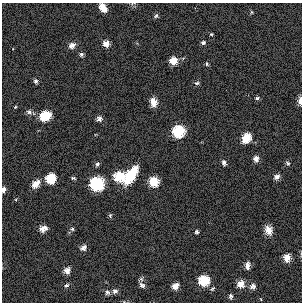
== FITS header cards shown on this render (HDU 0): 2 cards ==
NAXIS1  =                  300
NAXIS2  =                  300

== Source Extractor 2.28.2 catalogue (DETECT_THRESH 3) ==
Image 300 x 300 px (HDU 0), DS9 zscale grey, 1 PNG px = 1 image px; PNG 304 x 304 px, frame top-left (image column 1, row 300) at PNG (2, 3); no overlay
Background 798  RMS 4.4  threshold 13.3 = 3 sigma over >= 5 px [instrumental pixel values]
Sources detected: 56; all 56 listed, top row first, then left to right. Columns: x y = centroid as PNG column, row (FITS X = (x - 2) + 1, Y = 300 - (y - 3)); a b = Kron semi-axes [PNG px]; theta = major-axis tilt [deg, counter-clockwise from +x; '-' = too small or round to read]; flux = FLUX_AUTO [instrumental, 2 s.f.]
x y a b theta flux
103 8 8 5 -54 4700
251 12 5 3 - 340
156 16 6 4 46 560
211 34 3 2 - 310
203 42 5 4 - 700
106 44 5 5 - 2600
72 45 8 6 28 1600
81 54 5 5 - 610
173 61 8 7 - 3800
207 64 5 4 - 460
36 81 6 5 - 710
197 83 6 4 3 570
257 98 5 4 - 580
300 101 10 4 89 1500
153 102 8 5 -82 4000
15 107 4 3 - 310
29 112 7 6 - 900
45 116 10 8 25 7400
99 119 6 5 - 1100
178 131 9 8 - 15000
246 138 9 7 53 5800
256 159 6 5 - 1500
224 163 5 4 - 920
288 163 6 4 -40 520
97 164 5 4 - 670
130 175 16 7 55 16000
119 176 11 9 22 7600
277 177 6 5 - 1500
51 178 7 6 - 14000
73 178 4 3 - 470
154 182 8 8 - 6000
36 184 8 6 45 3200
97 184 10 10 - 21000
3 189 6 4 82 1200
16 199 4 3 - 240
110 216 5 4 - 470
43 229 7 6 - 2000
72 229 6 4 1 490
268 230 8 6 -72 2600
197 232 4 4 - 570
83 248 7 5 36 1300
287 258 7 6 - 2500
247 265 7 4 89 1900
67 270 7 6 - 1600
141 279 8 5 45 640
204 281 9 9 - 7700
241 284 7 7 - 2900
66 285 6 4 28 640
142 285 8 6 -39 960
175 286 6 5 - 2400
253 286 7 7 - 1200
212 289 7 5 39 480
115 291 6 5 - 1100
107 292 6 6 - 850
231 296 6 4 90 810
261 299 3 2 - 170
At the frame edge (FLAGS 8, measured only in part): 3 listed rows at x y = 103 8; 300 101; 3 189